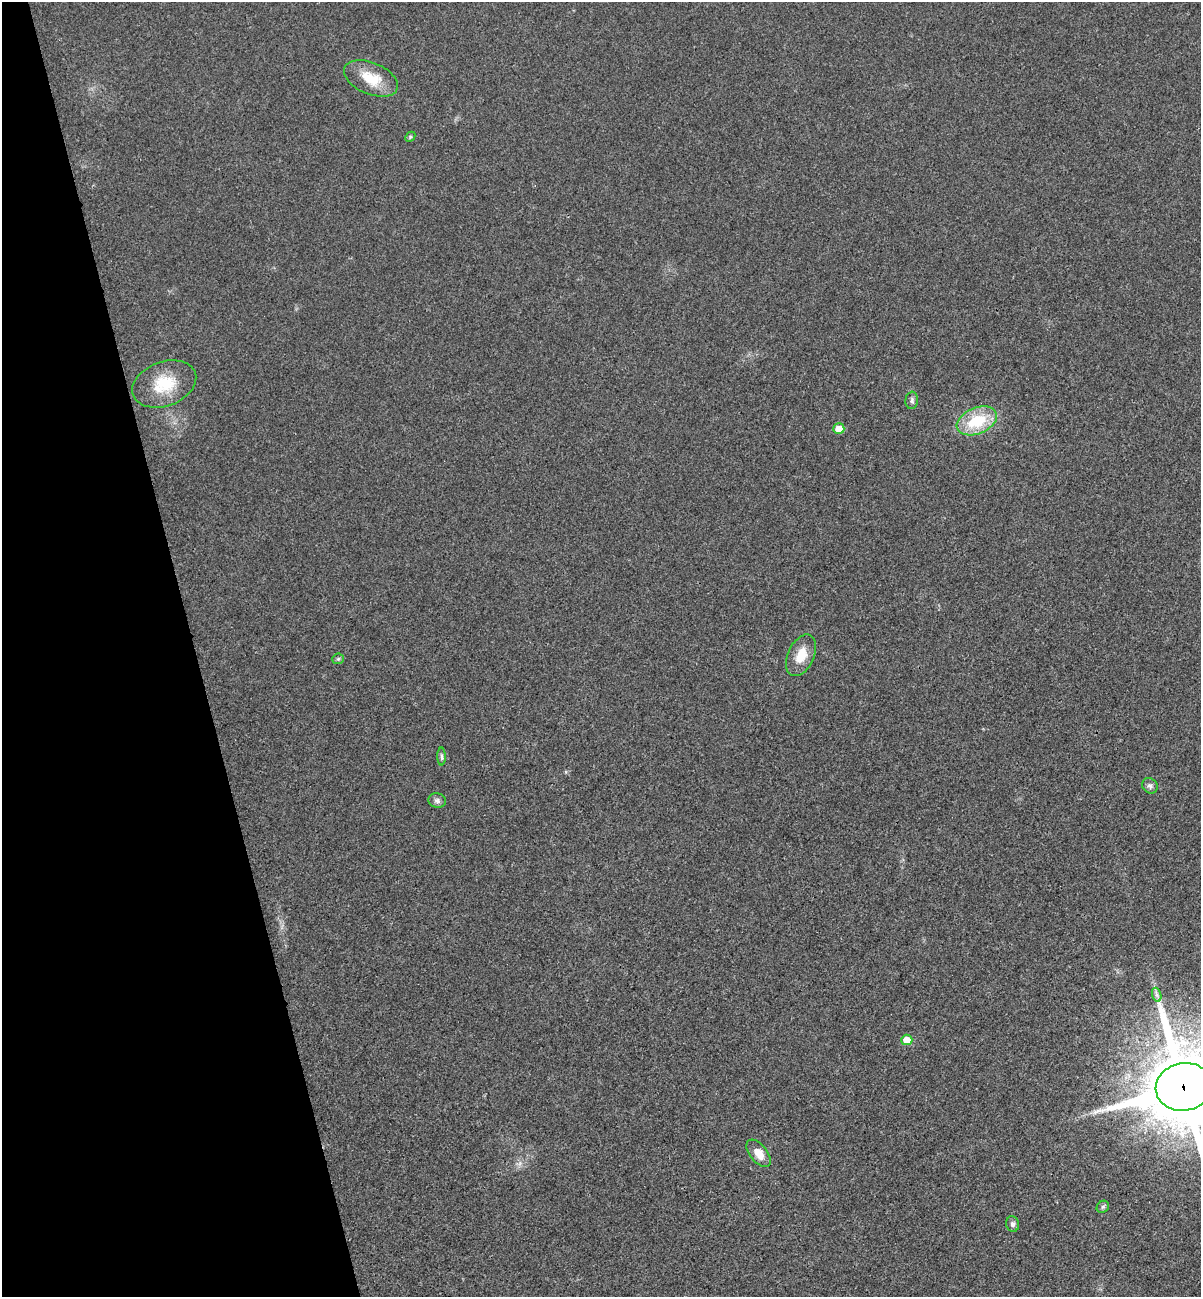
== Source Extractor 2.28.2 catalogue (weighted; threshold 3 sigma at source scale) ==
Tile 5 of 4 x 4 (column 1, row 2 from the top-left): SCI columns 166-1364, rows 2650-3944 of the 5253 x 5299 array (HDU 1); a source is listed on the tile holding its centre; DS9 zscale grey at full resolution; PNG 1203 x 1299 px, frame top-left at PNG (2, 2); each listed source drawn as its Kron ellipse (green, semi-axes under 4 px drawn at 4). Shown black and unused: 16% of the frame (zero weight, under 3 of 4 exposures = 6% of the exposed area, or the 3 px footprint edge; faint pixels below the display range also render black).
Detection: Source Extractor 2.28.2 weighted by HDU 2 'WHT'; one run over the whole footprint, this tile lists its part. Background 0.0197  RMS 0.0064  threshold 0.0286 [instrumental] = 3 sigma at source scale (4.5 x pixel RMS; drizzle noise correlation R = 1.50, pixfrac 1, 0.05/0.05 arcsec/px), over >= 5 px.
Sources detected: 17; all 17 listed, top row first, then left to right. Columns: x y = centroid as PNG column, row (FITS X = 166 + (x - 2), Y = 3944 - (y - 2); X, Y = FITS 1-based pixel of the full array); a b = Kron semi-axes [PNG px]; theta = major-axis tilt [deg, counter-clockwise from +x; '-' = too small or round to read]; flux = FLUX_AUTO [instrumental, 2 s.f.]
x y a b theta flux
371 78 28 16 -23 16
410 137 6 4 47 0.95
164 384 33 22 20 23
912 400 8 6 82 1.7
977 421 21 13 23 26
839 429 5 5 - 8.6
801 655 22 13 65 11
338 659 6 5 - 1.1
442 757 9 4 -89 1.4
1150 786 8 7 - 2.1
437 801 9 7 -15 1.9
1157 995 7 4 -72 1.7
907 1040 5 5 - 8.8
1184 1087 28 24 11 7200
759 1153 16 8 -51 7.6
1103 1207 7 5 43 1.3
1013 1224 8 6 -76 2
Overlapping masked pixels (flux is a lower limit): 1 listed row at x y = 1184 1087
Isophote crosses this tile's border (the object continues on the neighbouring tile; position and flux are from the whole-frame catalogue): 1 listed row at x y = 1184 1087